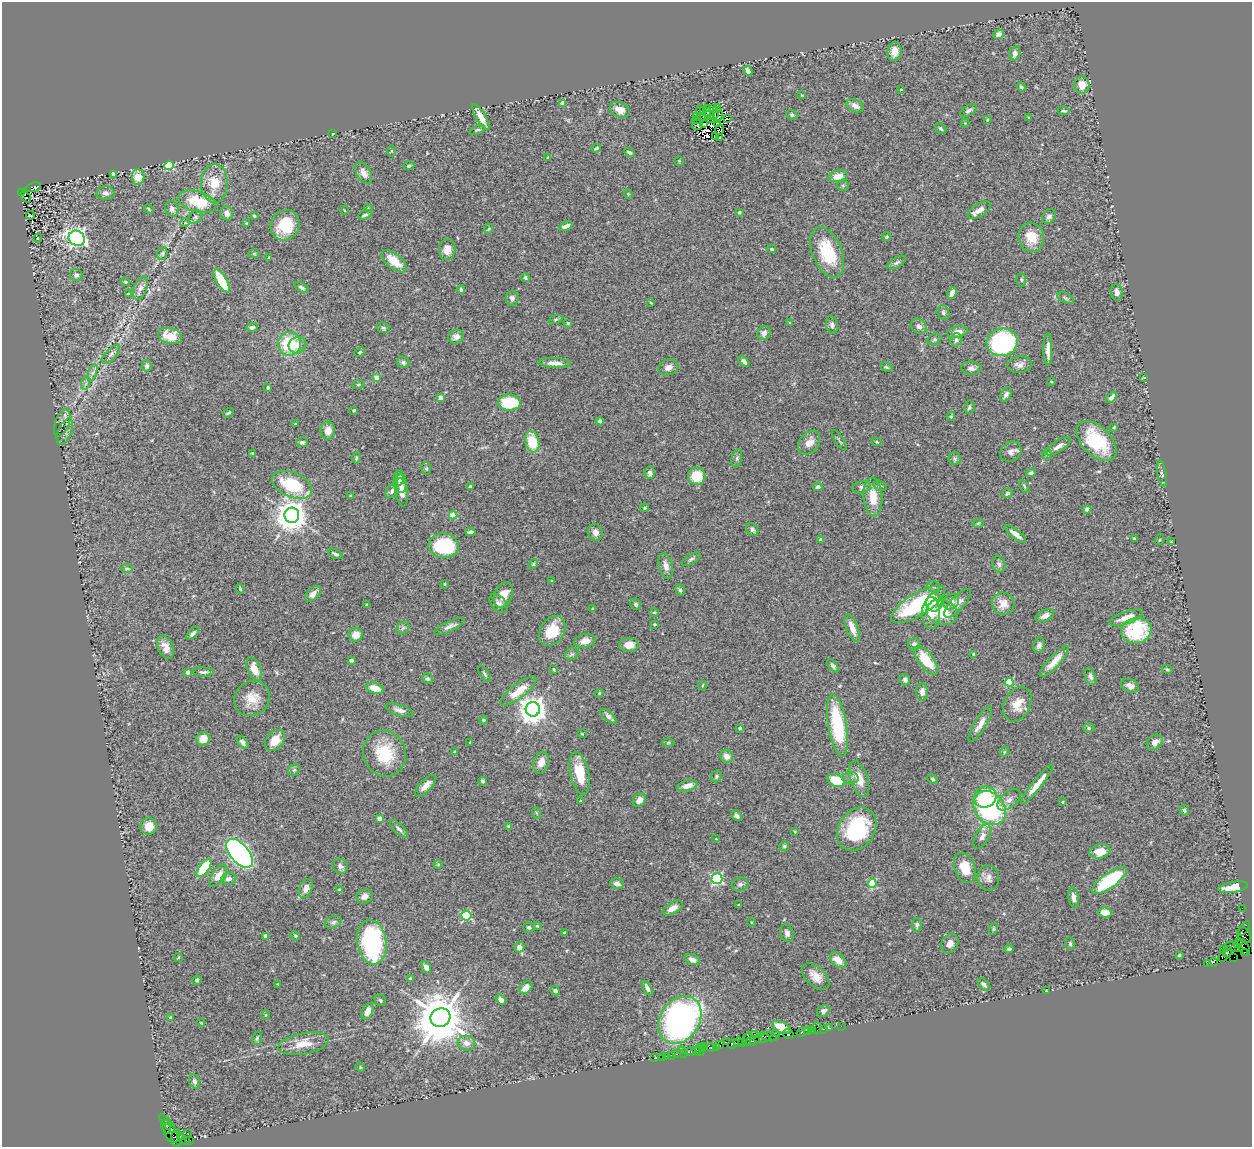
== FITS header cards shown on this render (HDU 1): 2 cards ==
NAXIS1  =                 1250
NAXIS2  =                 1145

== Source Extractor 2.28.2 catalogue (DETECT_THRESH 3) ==
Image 1250 x 1145 px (HDU 1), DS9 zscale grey, 1 PNG px = 1 image px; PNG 1254 x 1149 px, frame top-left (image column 1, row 1145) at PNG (2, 2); each listed source drawn as its Kron ellipse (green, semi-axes under 4 px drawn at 4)
Background 0.62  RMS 0.034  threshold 0.102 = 3 sigma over >= 5 px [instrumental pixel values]
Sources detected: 432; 3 with non-positive FLUX_AUTO (blend fragments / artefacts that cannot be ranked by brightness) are neither listed nor drawn; the other 429 listed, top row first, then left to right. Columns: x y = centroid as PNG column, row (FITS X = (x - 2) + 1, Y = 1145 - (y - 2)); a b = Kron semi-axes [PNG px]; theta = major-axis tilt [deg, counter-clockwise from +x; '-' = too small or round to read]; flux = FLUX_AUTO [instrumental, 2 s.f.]
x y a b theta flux
998 34 5 4 - 9.3
894 51 10 7 84 19
1015 53 7 5 73 10
748 71 5 4 - 10
1082 85 8 7 - 23
1021 87 5 3 - 3.7
901 89 4 2 - 1.6
802 95 4 3 - 2.2
562 103 4 4 - 22
855 106 9 6 -23 12
717 108 4 3 - 3.8
707 109 3 2 - 2.5
712 109 4 2 - 2.1
620 110 10 7 -25 20
704 110 3 2 - 0.43
969 110 9 5 31 6.3
1063 111 6 4 -10 3.3
701 113 8 3 -75 0.38
708 114 7 2 -53 3.7
714 115 5 2 - 0.21
718 115 7 3 86 8.1
792 115 5 4 - 4.5
696 116 3 2 - 1.2
481 117 15 5 -59 30
1028 117 3 2 - 1.4
699 119 7 2 29 11
711 119 2 2 - 3
727 119 3 2 - 0.93
987 120 4 4 - 2.2
717 123 3 2 - 1.3
965 123 4 4 - 2
703 124 3 2 - 5.1
697 125 5 5 - 13
941 129 6 4 -43 4.4
477 130 8 4 18 3.8
720 130 5 3 - 1.7
333 134 3 2 - 3.1
715 136 4 2 - 3
719 138 3 2 - 2.3
596 148 5 3 - 3.8
392 151 6 4 89 2
629 152 5 3 - 5.3
548 158 4 4 - 3
679 161 4 4 - 2.2
169 165 5 4 - 150
409 166 5 4 - 4
364 173 12 7 -62 15
113 174 4 3 - 8.7
838 176 10 5 13 27
138 177 7 6 - 40
214 183 19 13 -90 57
843 186 6 5 - 3.5
33 187 8 4 15 290
22 192 4 3 - 290
105 193 9 7 0 8.1
628 194 4 3 - 1.8
26 197 6 3 -56 180
197 202 19 10 -16 80
368 208 4 3 - 2.3
149 209 5 3 - 2.4
172 209 8 6 -72 9.3
344 210 4 2 - 1.6
979 210 13 6 31 14
739 212 3 3 - 3
227 213 7 6 - 14
30 215 4 2 - 2.2
365 215 7 4 20 5.3
254 216 3 2 - 2.8
195 217 8 5 42 5.6
1049 217 8 6 54 7.8
185 223 5 3 - 2.5
246 223 3 2 - 2.4
285 225 16 14 56 85
566 226 7 4 25 13
488 229 5 3 - 2.2
886 237 4 4 - 3.3
1031 237 14 12 -74 47
38 238 4 4 - 2
77 238 8 7 - 820
447 249 11 8 85 19
772 249 4 3 - 3.4
827 252 27 14 -68 110
162 253 6 5 - 3.8
254 254 6 4 -1 2.4
269 257 3 3 - 1.8
394 261 15 7 -40 44
897 263 10 5 30 5.8
76 275 6 6 - 6.6
525 278 4 3 - 3.5
1021 280 7 5 -87 3.9
222 281 13 5 -60 90
125 282 4 4 - 3.7
140 288 12 6 68 12
302 288 8 4 -29 6
461 290 4 4 - 5
1117 292 8 6 -84 12
952 293 6 4 65 14
128 294 4 4 - 5.6
512 298 7 6 - 7.6
1065 298 9 4 -25 4.4
651 303 4 3 - 1.8
943 313 7 5 -71 5.4
556 319 7 3 19 3.1
568 323 4 3 - 2.4
790 323 3 3 - 3.2
832 325 9 5 -80 7.6
919 326 8 7 - 10
252 327 5 4 - 5.2
383 328 7 5 -21 3.7
957 332 10 5 13 16
764 333 7 6 - 8.7
170 336 12 8 -14 43
456 337 8 6 20 12
934 339 7 5 26 4.2
956 340 7 5 72 6.6
1002 342 15 14 - 330
289 344 12 11 - 120
297 345 9 8 - 15
1048 350 16 4 90 17
359 352 5 4 - 3
111 354 12 5 45 7.5
744 361 6 4 -45 6.6
403 362 6 5 - 5.7
555 363 16 5 -4 17
1019 365 12 8 7 13
147 366 6 5 - 5.5
668 367 10 7 17 14
886 367 6 3 -27 3
971 368 10 6 -5 9.1
93 373 9 4 71 5.2
377 378 4 4 - 31
1144 378 4 2 - 1.7
1051 381 3 3 - 1.9
86 383 6 4 72 3.8
358 385 6 4 2 3.5
268 387 3 3 - 5.1
1006 394 8 5 61 7.6
441 397 4 4 - 26
1111 397 6 4 47 8.3
509 403 11 8 -1 100
969 407 7 5 80 4.2
354 410 3 3 - 3
228 413 6 3 31 3.5
951 416 4 4 - 2.8
600 421 4 4 - 6.6
62 423 14 7 70 9.4
295 424 3 3 - 3
1114 427 3 3 - 2
328 431 9 7 85 20
65 432 14 6 67 8.8
839 440 11 3 -57 3.1
1097 441 24 14 -45 120
302 442 6 5 - 4.8
532 442 11 7 -76 73
876 442 5 4 - 2.6
809 443 13 9 51 19
1058 446 14 5 32 13
1011 452 11 9 37 11
252 453 3 3 - 2.3
1047 454 5 4 - 3.5
356 458 6 3 80 3.8
737 458 9 5 77 5
955 458 6 6 - 4.7
426 468 6 5 - 4.4
650 473 6 5 - 10
1031 473 5 4 - 4.6
1162 473 13 4 -80 6.6
697 476 9 8 - 68
399 478 7 5 90 10
401 484 9 6 89 10
292 485 21 12 -23 120
470 486 3 3 - 3.7
880 486 7 5 -19 4
1024 486 7 3 -60 3
818 487 4 4 - 9
862 487 9 6 9 6.6
392 491 7 5 57 6.4
402 492 14 6 -82 17
1007 493 5 4 - 5.8
350 496 3 3 - 2.1
873 497 19 9 -87 44
645 508 4 4 - 2.1
1087 509 4 4 - 7.3
292 515 7 7 - 4200
453 515 4 4 - 67
978 523 6 4 2 2.5
752 529 7 5 -49 6
470 532 5 3 - 5.7
595 532 8 7 - 13
1015 534 13 4 -36 14
1134 539 3 3 - 3.2
821 540 4 3 - 14
1159 540 5 3 - 2.2
1171 542 3 2 - 1.8
444 546 15 12 -7 150
335 554 8 4 -27 6.3
691 559 10 5 31 5.7
533 564 5 4 - 3.1
999 564 8 6 -71 6.5
666 566 13 6 -75 15
127 569 6 4 0 2.9
552 581 4 2 - 1.5
444 584 3 2 - 1.9
934 587 7 5 -28 4.6
240 589 5 3 - 2.4
680 590 6 4 -71 4.5
313 594 9 5 44 17
504 595 13 8 69 30
934 602 9 8 - 17
951 602 8 7 - 11
499 603 11 7 -47 9.2
958 603 18 7 48 21
367 604 3 2 - 1.8
636 604 6 5 - 4.3
918 604 31 11 31 200
1003 604 11 11 - 27
593 609 4 3 - 2.6
654 612 5 3 - 2.1
942 612 16 12 -16 56
931 613 16 9 89 38
1045 616 10 5 25 14
1126 618 18 6 18 28
654 624 4 3 - 3.1
449 626 17 5 24 10
403 628 7 5 45 5.6
852 628 15 5 -69 24
552 631 16 11 57 63
1136 631 15 13 14 130
193 633 8 4 45 6.3
356 635 7 7 - 20
585 641 11 6 9 22
914 644 6 6 - 9.4
629 645 9 7 2 21
1039 645 8 5 72 8
166 647 12 7 -66 20
572 654 7 5 25 4.9
973 654 4 3 - 2.6
351 660 4 3 - 5.1
926 660 17 7 -52 75
1054 661 20 5 47 29
833 666 8 4 -51 5.8
254 669 12 6 -67 26
1167 669 5 3 - 2.8
554 670 4 2 - 2
188 672 4 4 - 18
203 672 11 4 0 6.1
485 674 9 4 -57 4.3
1090 676 9 5 -69 7.2
427 679 5 5 - 4.4
905 680 6 5 - 7.8
1009 682 4 4 - 95
702 685 4 3 - 2
1130 686 9 6 -25 13
375 688 9 5 -19 35
518 691 22 7 37 42
922 692 9 6 -90 15
599 693 4 3 - 2.4
252 698 18 16 39 40
1017 704 18 13 64 35
533 709 7 7 - 3000
399 710 14 5 -16 13
609 716 10 4 -41 8.9
483 720 4 4 - 3.9
980 724 20 5 58 20
837 726 32 9 -81 180
740 728 4 3 - 7.4
1089 728 5 5 - 3.7
582 734 5 3 - 1.8
203 739 7 6 - 24
275 740 12 8 50 35
243 742 7 4 -48 6.5
470 742 3 3 - 3.2
668 742 6 4 1 2.5
1155 742 9 6 39 15
455 752 3 3 - 6.1
1004 752 5 3 - 1.9
385 753 23 21 -64 94
727 756 7 6 - 17
541 763 11 7 72 18
294 770 6 5 - 4.1
580 773 21 9 -78 69
716 777 6 5 - 3.8
850 778 8 6 -3 6.9
859 779 19 8 -71 33
933 779 6 4 -28 2.9
836 780 9 6 -24 85
483 781 4 3 - 4.9
1037 784 24 4 52 33
426 786 14 5 45 18
687 786 10 5 14 14
985 797 11 10 - 66
639 800 7 5 50 16
1009 800 13 8 40 15
581 801 4 3 - 1.9
1063 802 4 3 - 1.9
990 808 18 14 -51 420
1184 810 5 4 - 4.4
537 813 6 3 -70 2.3
736 816 6 4 -43 6.6
379 818 4 4 - 20
149 826 8 8 - 29
509 826 3 3 - 3.2
399 829 11 5 -45 8
857 829 23 18 55 170
795 832 3 3 - 1.9
982 837 13 6 62 14
716 839 3 2 - 1.5
784 846 5 5 - 3.7
1100 851 10 7 11 29
239 853 17 9 -49 870
438 864 4 4 - 2.4
340 866 8 7 - 8.5
204 868 10 5 53 110
965 868 15 10 -71 44
218 876 13 6 54 25
988 878 13 11 -80 14
229 879 8 5 5 9.3
717 879 5 5 - 330
1110 880 21 7 35 200
872 883 5 4 - 87
617 884 6 5 - 12
740 884 8 6 15 7.4
1233 887 15 5 9 35
306 888 10 6 66 17
339 890 3 3 - 3.1
365 896 8 7 - 11
1074 898 10 5 -80 12
738 905 3 3 - 1.8
673 908 11 6 28 16
1242 908 2 2 - 6
1105 912 7 5 -7 25
466 916 5 5 - 180
333 922 9 6 20 6.4
752 922 5 3 - 2
917 925 7 5 88 4.9
537 926 4 3 - 2.3
529 927 5 5 - 4.4
993 929 6 4 72 2.5
1244 929 8 3 56 2.7
564 932 3 3 - 2.4
787 933 9 6 -73 9.2
1244 935 8 6 -57 55
266 936 4 4 - 21
295 936 5 4 - 2.7
372 942 22 14 -81 370
1238 943 5 4 - 350
950 944 10 8 61 14
1070 944 6 5 - 4.1
519 947 5 5 - 16
1234 947 9 4 -21 120
1244 947 9 5 -59 260
1009 949 4 3 - 5.1
1223 950 3 2 - 1.5
1228 952 5 2 - 15
1245 952 3 2 - 20
1179 955 3 3 - 2.9
178 957 5 3 - 1.9
1223 957 4 2 - 9.1
1234 957 2 2 - 8.4
692 960 8 5 -23 15
838 960 9 6 -41 23
1213 962 4 3 - 54
1208 963 2 2 - 9.9
426 967 6 4 -57 11
816 976 16 9 -44 26
410 979 4 3 - 3.8
197 980 5 4 - 3.9
278 984 2 2 - 1.4
984 984 7 4 -45 7
526 988 8 5 45 18
647 988 8 4 -63 7.3
1046 990 3 2 - 1.5
555 991 5 4 - 6.4
380 1000 6 5 - 4
501 1000 6 4 -38 11
368 1011 8 5 67 19
823 1011 7 5 36 8.3
266 1015 5 3 - 2.4
171 1018 4 3 - 9.9
440 1018 10 9 - 13000
680 1020 25 19 56 710
201 1023 4 2 - 1.7
841 1026 2 2 - 17
782 1027 10 5 -26 46
817 1028 5 2 - 57
829 1028 3 2 - 22
823 1029 3 2 - 32
813 1030 2 2 - 18
807 1031 3 3 - 15
803 1032 6 3 19 54
754 1034 2 2 - 19
788 1034 6 3 -31 65
775 1035 6 3 69 52
769 1037 9 4 -14 140
257 1038 7 5 74 4
747 1039 6 3 76 54
762 1039 8 4 9 79
753 1041 7 3 14 220
726 1042 4 2 - 42
738 1042 5 3 - 64
466 1043 9 7 -12 15
742 1043 4 2 - 33
303 1044 25 10 10 41
733 1044 6 3 21 66
719 1045 4 3 - 50
705 1046 2 2 - 30
711 1047 4 3 - 40
716 1047 3 2 - 36
703 1049 4 2 - 55
700 1050 6 3 -79 45
681 1051 3 2 - 8.8
696 1051 4 2 - 31
690 1052 5 3 - 67
684 1053 2 2 - 10
677 1054 4 3 - 58
671 1055 2 2 - 8.6
666 1056 2 2 - 20
662 1057 2 2 - 4.5
655 1058 3 2 - 21
360 1067 5 4 - 2.3
194 1081 7 5 -68 6.6
167 1124 11 4 -50 77
166 1128 5 3 - 72
171 1133 15 6 -58 260
188 1134 2 2 - 3.3
176 1136 7 4 78 450
180 1136 2 2 - 250
190 1140 3 2 - 20
186 1141 3 2 - 19
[3 non-positive-flux detections neither listed nor drawn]